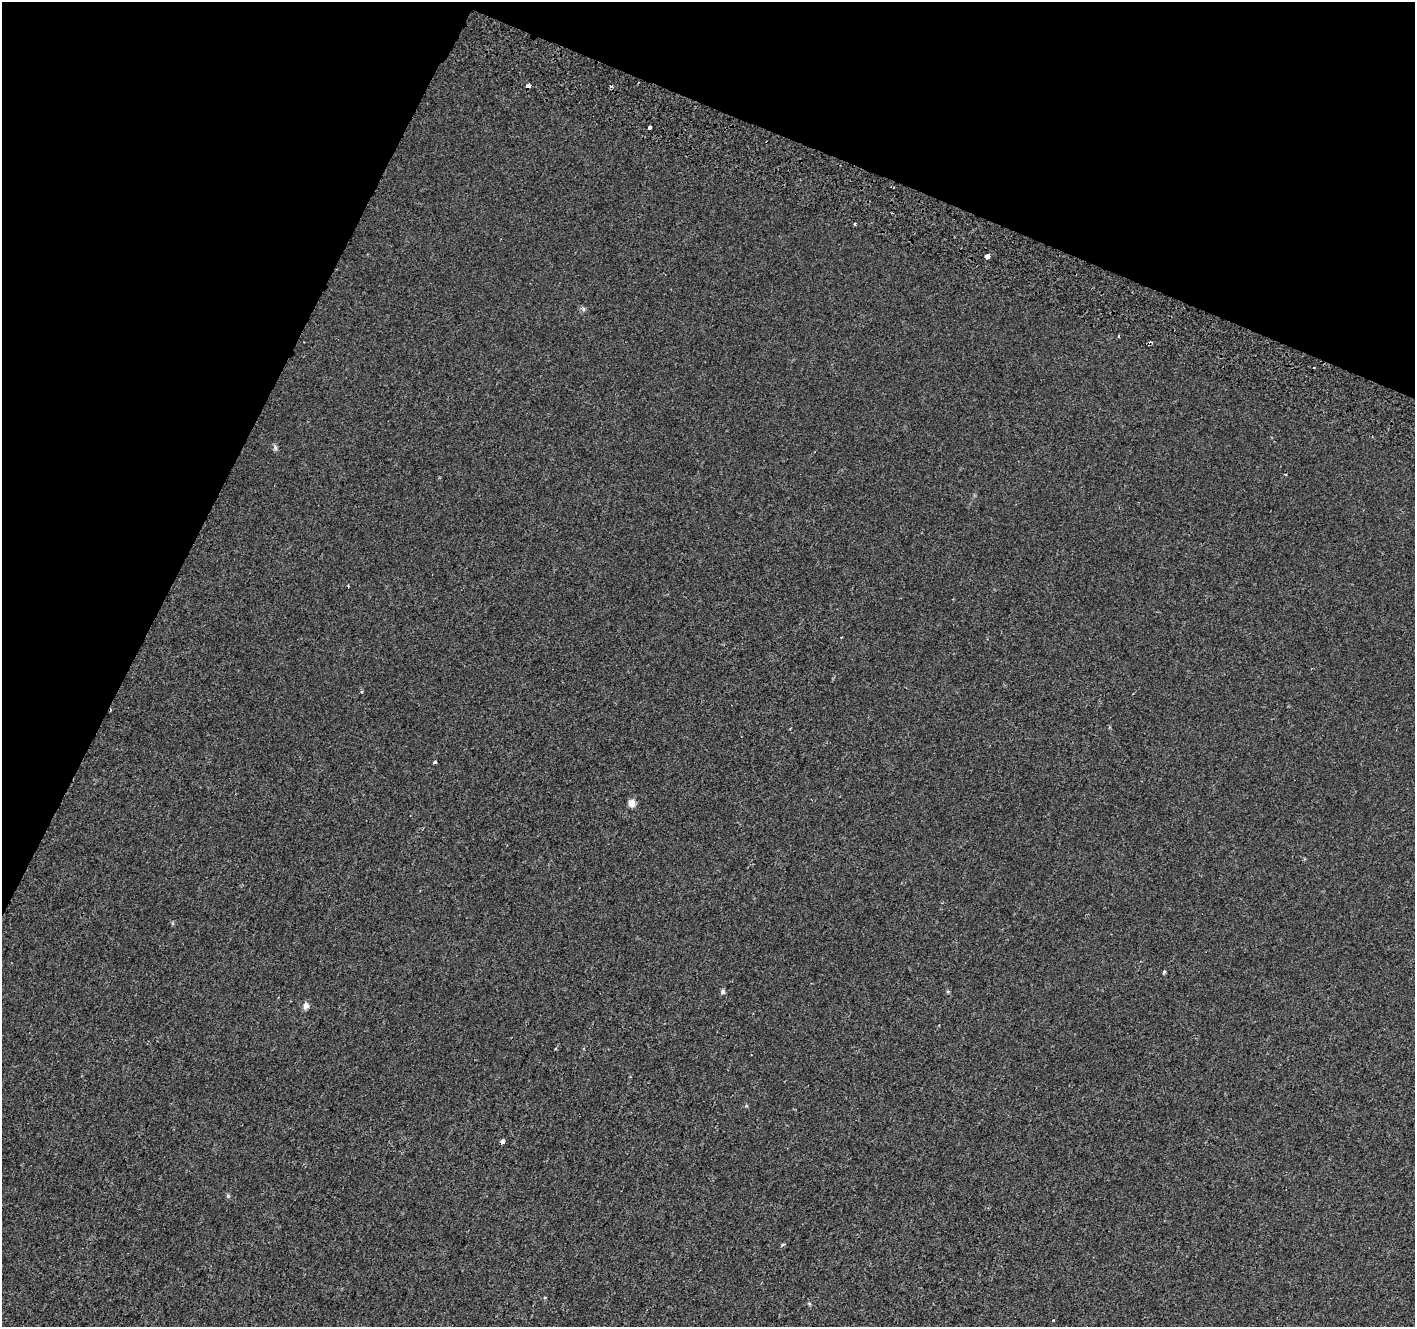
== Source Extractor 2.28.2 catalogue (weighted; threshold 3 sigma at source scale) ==
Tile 2 of 4 x 4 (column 2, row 1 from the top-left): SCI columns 1444-2856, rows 4234-5558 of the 5718 x 5883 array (HDU 1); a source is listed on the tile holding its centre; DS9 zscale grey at full resolution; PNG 1417 x 1329 px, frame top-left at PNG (2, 2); no overlay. Shown black and unused: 22% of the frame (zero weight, under 2 of 3 exposures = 3% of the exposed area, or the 3 px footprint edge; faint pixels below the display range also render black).
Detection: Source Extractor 2.28.2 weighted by HDU 2 'WHT'; one run over the whole footprint, this tile lists its part. Background 5.91e-04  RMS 0.0039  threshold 0.0175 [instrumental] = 3 sigma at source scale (4.5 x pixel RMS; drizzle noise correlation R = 1.50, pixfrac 1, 0.0396/0.0396 arcsec/px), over >= 5 px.
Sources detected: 18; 2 cosmic-ray / hot-pixel residue — not listed; the other 16 listed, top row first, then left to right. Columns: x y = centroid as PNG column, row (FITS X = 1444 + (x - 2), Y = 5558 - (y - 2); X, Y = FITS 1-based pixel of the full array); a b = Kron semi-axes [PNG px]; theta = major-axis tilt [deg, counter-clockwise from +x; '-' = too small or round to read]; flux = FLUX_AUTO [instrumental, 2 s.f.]
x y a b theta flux
528 86 4 4 - 9.7
649 127 4 3 - 3.4
854 224 3 3 - 0.72
988 256 4 3 - 57
583 309 7 4 -90 0.61
275 448 7 5 79 0.9
1286 474 3 3 - 0.64
435 762 3 3 - 6.2
632 803 8 7 - 2.8
1164 971 4 3 - 0.65
723 992 7 6 - 0.9
306 1006 9 7 84 1.6
503 1141 4 3 - 3.8
228 1196 6 4 -45 0.52
783 1244 5 4 - 0.46
545 1297 5 3 - 0.29
Overlapping masked pixels (flux is a lower limit): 2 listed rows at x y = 528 86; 503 1141